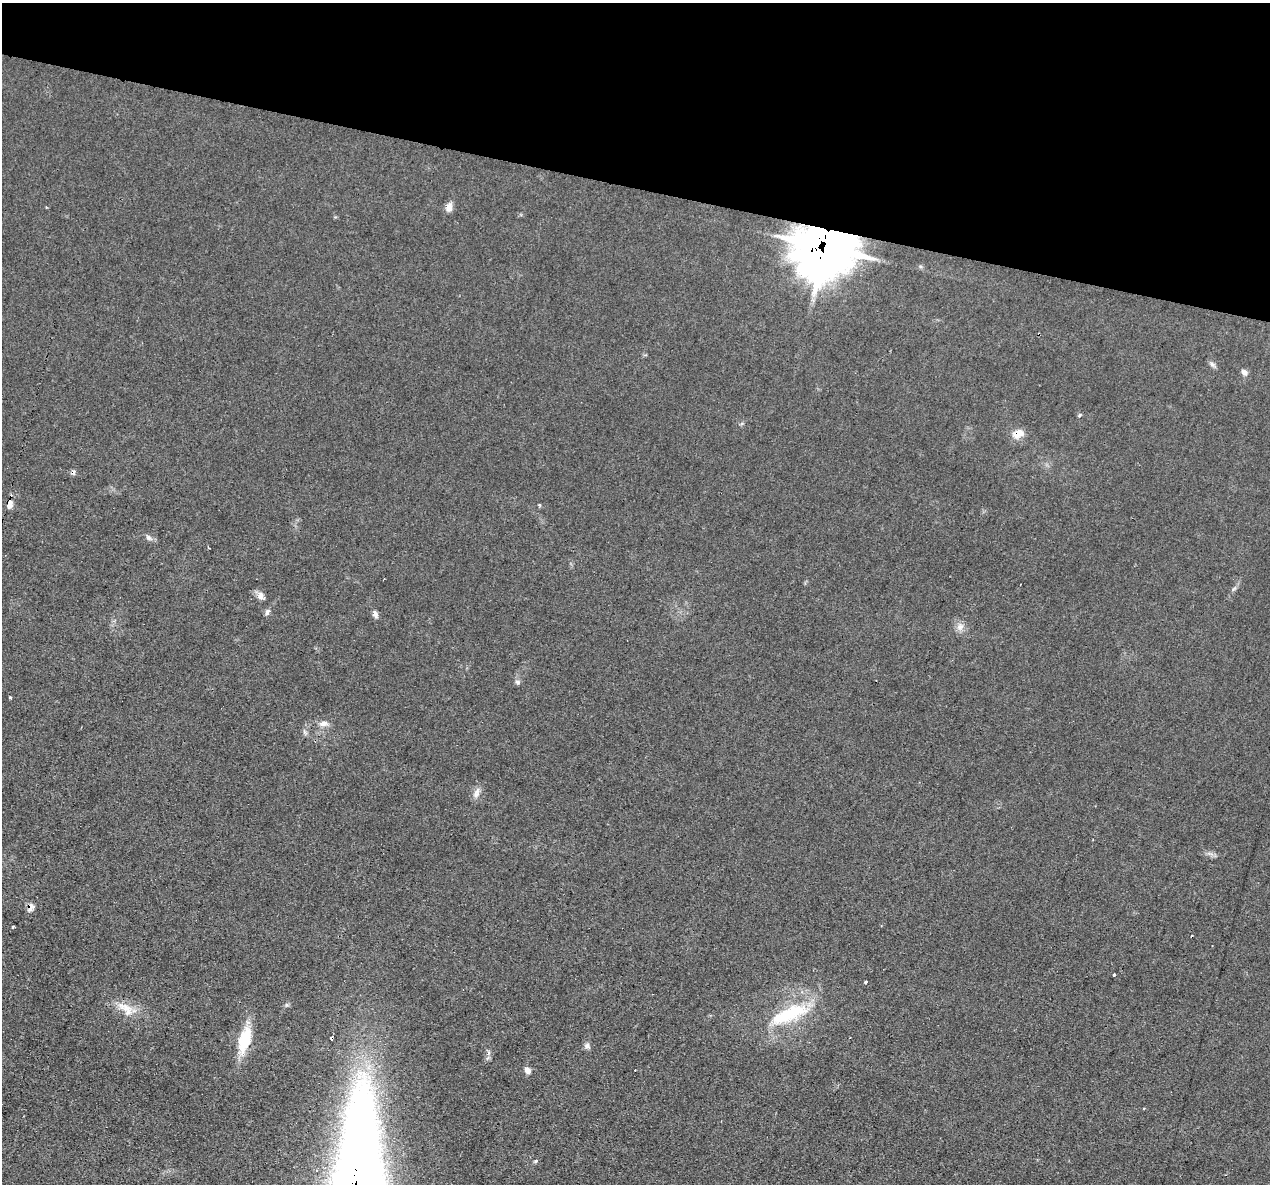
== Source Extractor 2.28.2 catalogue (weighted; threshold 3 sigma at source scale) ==
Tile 2 of 4 x 4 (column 2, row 1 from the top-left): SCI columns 1269-2536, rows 3790-4971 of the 5071 x 5095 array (HDU 1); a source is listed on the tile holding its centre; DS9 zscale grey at full resolution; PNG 1272 x 1186 px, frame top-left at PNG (2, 3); no overlay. Shown black and unused: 16% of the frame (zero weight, under 2 of 3 exposures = <1% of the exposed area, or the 3 px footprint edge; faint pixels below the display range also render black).
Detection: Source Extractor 2.28.2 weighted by HDU 2 'WHT'; one run over the whole footprint, this tile lists its part. Background 0.0451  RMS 0.0069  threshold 0.031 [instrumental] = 3 sigma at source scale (4.5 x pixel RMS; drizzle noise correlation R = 1.50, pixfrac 1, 0.05/0.05 arcsec/px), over >= 5 px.
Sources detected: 34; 7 cosmic-ray / hot-pixel residue — not listed; the other 27 listed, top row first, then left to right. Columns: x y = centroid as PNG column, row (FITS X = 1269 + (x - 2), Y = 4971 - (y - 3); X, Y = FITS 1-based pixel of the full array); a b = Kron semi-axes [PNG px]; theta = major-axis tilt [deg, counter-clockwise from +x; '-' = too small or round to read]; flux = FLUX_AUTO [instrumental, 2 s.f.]
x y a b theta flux
449 207 12 8 78 4.3
825 248 20 18 -2 2800
1212 364 9 6 -31 2
1244 372 10 7 -54 2.6
1018 434 13 9 22 7.9
9 504 8 6 77 5.6
149 538 9 7 -34 2.3
1234 589 7 4 45 1.4
260 596 10 7 74 3.8
267 612 10 5 61 1.9
375 614 9 6 -79 2.6
960 627 11 8 31 3.9
518 682 8 5 -17 1.6
10 697 3 3 - 10
323 724 13 7 4 3.9
476 793 16 7 65 4
30 907 9 6 77 5.1
13 927 4 3 - 4
1114 975 3 3 - 1.7
865 982 4 3 - 3.6
126 1008 16 11 -13 9.9
789 1014 54 17 22 43
244 1040 30 13 75 26
587 1046 9 7 -51 2.3
528 1071 9 7 -48 3.2
536 1161 6 3 70 0.81
317 1170 4 3 - 1.1
Overlapping masked pixels (flux is a lower limit): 4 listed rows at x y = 825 248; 1018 434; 9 504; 30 907